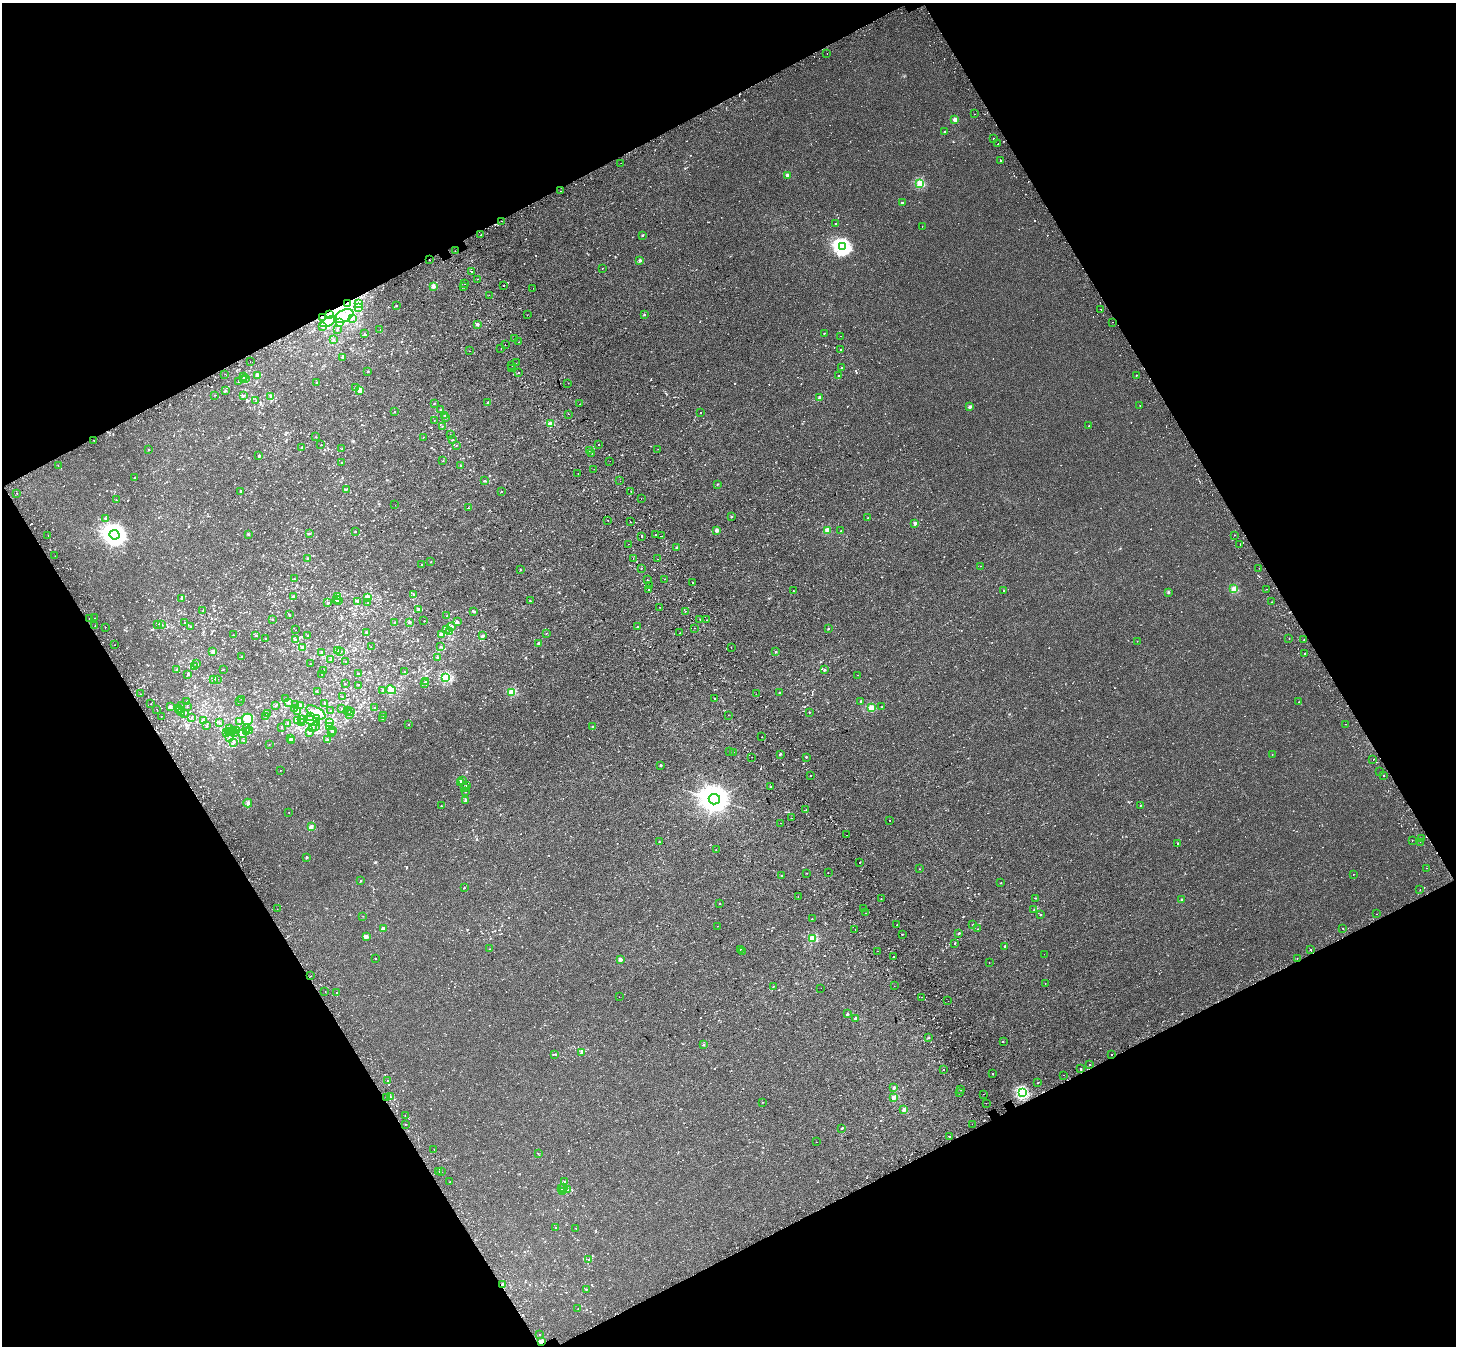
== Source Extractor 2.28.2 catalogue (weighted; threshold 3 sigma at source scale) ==
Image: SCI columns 92-5906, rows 260-5634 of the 5984 x 5853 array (HDU 1 of 3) = the unmasked area's bounding box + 8 px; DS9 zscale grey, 4 x 4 block average (1 PNG px = mean of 4 x 4 image px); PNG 1458 x 1348 px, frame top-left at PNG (2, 3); each listed source drawn as its Kron ellipse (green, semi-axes under 4 px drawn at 4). Shown black and unused: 46% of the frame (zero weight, under 2 of 3 exposures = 5% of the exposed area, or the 3 px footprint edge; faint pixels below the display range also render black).
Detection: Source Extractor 2.28.2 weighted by HDU 2 'WHT'. Background 0.00134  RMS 0.0026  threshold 0.0118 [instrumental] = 3 sigma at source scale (4.5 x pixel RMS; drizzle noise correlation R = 1.50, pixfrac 1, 0.0396/0.0396 arcsec/px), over >= 5 px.
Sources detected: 1669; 2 too faint to see at this stretch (4 x 4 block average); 28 inside a brighter object's white glare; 72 cosmic-ray / hot-pixel residue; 1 long thin detection or spike segment (spike, bleed or trail) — neither listed nor drawn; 53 coinciding with a brighter row at this scale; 32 inside a brighter listed object's ellipse — not listed separately; of the other 1481, all 500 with FLUX_AUTO >= 0.733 (the completeness limit of this list) listed and drawn (981 fainter detections not listed), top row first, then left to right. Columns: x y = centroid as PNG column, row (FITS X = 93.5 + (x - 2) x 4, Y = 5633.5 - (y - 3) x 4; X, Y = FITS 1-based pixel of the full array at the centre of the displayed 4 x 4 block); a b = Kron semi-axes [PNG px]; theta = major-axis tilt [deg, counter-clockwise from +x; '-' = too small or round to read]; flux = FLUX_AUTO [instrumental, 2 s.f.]
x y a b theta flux
827 53 2 2 - 1.4
974 114 2 2 - 0.75
955 119 2 2 - 25
945 132 2 2 - 4.6
993 138 2 2 - 0.75
998 144 2 2 - 2.4
1000 160 2 2 - 1.4
621 163 2 2 - 1.7
788 175 2 2 - 21
920 183 2 2 - 85
560 191 2 2 - 1.1
902 203 2 2 - 7.4
502 221 2 2 - 4.1
836 223 2 2 - 1
922 226 2 2 - 1.6
481 235 2 2 - 5.4
642 235 2 2 - 3.2
842 247 3 3 - 430
455 251 2 2 - 2
429 259 2 2 - 4
640 260 2 2 - 9.9
603 268 2 2 - 110
471 271 2 2 - 3.4
477 279 2 2 - 0.86
465 284 2 2 - 2
433 286 2 2 - 18
504 286 2 2 - 1.3
464 287 2 2 - 3.4
533 288 2 2 - 1.4
489 295 2 2 - 2.1
348 303 3 3 - 3.6
358 304 3 3 - 2.7
396 306 2 2 - 1.4
359 308 2 2 - 0.8
1101 309 2 2 - 2.1
329 314 2 2 - 1.5
644 314 2 2 - 3.7
527 315 2 2 - 1.1
344 316 10 6 26 30
322 317 2 2 - 1.4
353 319 3 2 - 1.7
329 322 9 3 28 9.5
1113 322 2 2 - 0.75
340 323 2 2 - 1.2
477 324 2 2 - 11
323 327 2 2 - 1.3
380 329 2 2 - 2.1
337 330 2 2 - 1.9
824 333 2 2 - 1.6
364 334 2 2 - 0.95
841 336 2 2 - 2.1
514 339 2 2 - 0.79
333 340 2 2 - 3.4
518 342 2 2 - 3.7
505 345 2 2 - 2
501 349 2 2 - 1.1
840 350 2 2 - 2.2
470 351 2 2 - 0.81
342 357 2 2 - 2.4
250 361 2 2 - 2.1
516 363 2 2 - 2.6
512 366 2 2 - 1.4
841 368 2 2 - 0.78
512 369 2 2 - 3.7
368 371 2 2 - 1
518 373 2 2 - 2.7
225 374 2 2 - 2
1136 375 2 2 - 1.4
258 376 2 2 - 22
839 376 2 2 - 1.2
244 377 3 2 - 2
246 378 2 2 - 1.4
243 379 3 2 - 1.6
239 381 2 2 - 2.4
317 382 2 2 - 0.81
568 383 2 2 - 0.78
356 387 2 2 - 0.98
360 390 2 2 - 32
225 391 2 2 - 1.8
215 395 2 2 - 0.73
243 396 2 2 - 0.76
271 397 3 2 - 2.1
820 398 2 2 - 16
256 401 2 2 - 0.78
488 402 2 2 - 2.8
434 404 2 2 - 0.8
580 404 2 2 - 1.4
1140 405 2 2 - 0.93
970 407 2 2 - 10
441 410 2 2 - 1.3
394 412 2 2 - 1.4
700 412 2 2 - 2.3
569 414 2 2 - 0.82
445 415 2 2 - 0.98
446 418 2 2 - 1.5
434 420 2 2 - 1.1
551 424 2 2 - 47
442 426 2 2 - 0.75
1089 426 2 2 - 2
450 435 2 2 - 0.76
315 437 2 2 - 0.8
423 437 2 2 - 0.75
94 440 2 2 - 2.6
453 440 2 2 - 1.6
321 445 2 2 - 1.1
456 445 2 2 - 0.77
599 445 2 2 - 3.3
302 447 2 2 - 1.3
342 449 2 2 - 0.99
658 449 2 2 - 0.89
148 450 2 2 - 0.78
589 451 2 2 - 2.1
592 453 2 2 - 4.1
259 456 2 2 - 9.2
443 461 2 2 - 0.98
610 461 2 2 - 1.3
342 463 2 2 - 1.3
58 465 2 2 - 2.5
460 465 2 2 - 1.4
594 469 2 2 - 0.85
578 474 2 2 - 4
135 478 2 2 - 2.3
485 481 2 2 - 0.98
620 481 2 2 - 1.1
717 484 2 2 - 1
346 489 2 2 - 1
241 491 2 2 - 4.5
501 491 2 2 - 0.99
631 492 2 2 - 1.3
17 493 2 2 - 0.78
641 498 2 2 - 1.3
116 500 2 2 - 1.1
395 505 2 2 - 0.79
468 508 2 2 - 1.7
731 517 2 2 - 2.7
106 518 2 2 - 1
868 518 2 2 - 2.6
608 520 2 2 - 4.2
630 522 2 2 - 2.8
915 523 2 2 - 13
717 530 2 2 - 13
827 530 2 2 - 33
355 531 2 2 - 1.2
841 531 2 2 - 2.9
248 534 2 2 - 1
310 534 2 2 - 0.74
655 534 2 2 - 0.97
48 535 2 2 - 1.7
114 535 5 4 - 1600
1234 535 2 2 - 2.4
641 536 2 2 - 1.1
661 536 2 2 - 3.3
628 544 2 2 - 2.1
1240 545 2 2 - 1.2
677 548 2 2 - 1.6
55 556 2 2 - 2
307 558 2 2 - 0.84
633 558 2 2 - 1.9
657 559 2 2 - 1
431 562 2 2 - 0.79
422 564 2 2 - 0.76
981 566 2 2 - 1.4
641 568 2 2 - 0.94
1259 568 2 2 - 1.2
520 570 2 2 - 1.3
294 579 3 2 - 0.84
647 579 2 2 - 18
665 579 2 2 - 2.1
692 583 2 2 - 4.2
649 586 2 2 - 2.1
1234 589 2 2 - 54
1266 589 2 2 - 1.8
649 590 2 2 - 2.8
793 591 2 2 - 0.8
1004 591 2 2 - 0.75
1168 592 2 2 - 3.7
414 595 2 2 - 0.89
293 596 2 2 - 1.5
338 596 3 3 - 3.6
368 597 4 3 - 4
182 598 2 2 - 2.5
337 599 2 2 - 21
339 600 2 2 - 0.92
530 601 2 2 - 1.4
357 602 2 2 - 1.2
1272 602 2 2 - 2.4
328 603 3 2 - 1.7
368 603 2 2 - 0.77
659 607 2 2 - 1.1
418 609 3 2 - 2.2
203 611 2 2 - 1.2
474 611 2 2 - 1.7
685 611 2 2 - 0.99
289 615 2 2 - 1.1
447 616 2 2 - 1.5
95 618 2 2 - 16
89 619 2 2 - 1.3
272 619 2 2 - 2.1
700 619 2 2 - 1.2
707 620 2 2 - 1.3
424 621 2 2 - 0.85
185 622 2 2 - 0.91
394 622 2 2 - 0.84
409 622 2 2 - 2.2
457 622 3 3 - 2.7
162 624 2 2 - 0.77
95 625 2 2 - 2
157 625 2 2 - 0.97
637 626 2 2 - 1.4
105 627 2 2 - 0.75
191 627 2 2 - 5.7
452 627 2 2 - 1.3
695 628 2 2 - 2.4
446 629 2 2 - 1.2
828 629 2 2 - 4.4
296 630 2 2 - 1.5
450 631 2 2 - 1.5
366 632 2 2 - 0.96
546 633 2 2 - 0.93
679 633 2 2 - 1.6
441 634 4 2 - 2.4
233 635 2 2 - 0.96
256 636 2 2 - 0.8
307 636 2 2 - 0.83
482 636 3 2 - 3
1289 638 2 2 - 2.1
266 639 2 2 - 1.6
295 640 4 2 - 2.1
1304 640 2 2 - 0.78
1137 641 2 2 - 1.5
539 643 2 2 - 9.6
115 645 2 2 - 2
441 646 2 2 - 1.5
303 647 2 2 - 14
371 647 2 2 - 0.76
731 647 2 2 - 1.8
337 651 3 2 - 0.84
213 652 2 2 - 20
322 652 2 2 - 1.8
340 652 2 2 - 1.3
776 652 2 2 - 0.89
1305 653 2 2 - 2.5
241 656 2 2 - 1.6
437 657 2 2 - 0.82
331 659 2 2 - 2.4
346 662 2 2 - 0.74
196 664 2 2 - 3.5
311 664 2 2 - 0.75
195 666 2 2 - 0.78
223 669 2 2 - 1.3
176 670 2 2 - 0.94
824 670 2 2 - 2.8
324 671 4 2 - 1.1
404 672 2 2 - 0.86
358 673 2 2 - 1.5
322 674 2 2 - 1.4
187 675 3 2 - 1.6
857 675 2 2 - 0.78
446 678 2 2 - 130
214 679 2 2 - 2.7
217 679 2 2 - 0.92
426 682 2 2 - 2.3
424 683 2 2 - 1.1
345 684 2 2 - 0.74
358 685 2 2 - 0.8
383 690 2 2 - 1.2
391 690 5 4 - 6.1
317 692 2 2 - 1.1
512 692 2 2 - 62
779 693 2 2 - 2.9
141 694 2 2 - 3.2
756 694 2 2 - 1.8
342 697 2 2 - 0.9
285 698 2 2 - 0.81
715 698 2 2 - 1.5
242 699 2 2 - 0.9
861 701 2 2 - 3.8
186 702 2 2 - 2.1
240 702 2 2 - 0.85
1299 702 2 2 - 0.78
288 703 3 2 - 1.2
324 703 2 2 - 1.5
151 704 2 2 - 0.99
295 705 3 2 - 1.6
301 705 2 2 - 4.8
182 706 2 2 - 0.87
275 706 2 2 - 1.3
170 707 2 2 - 9.3
187 707 2 2 - 0.84
882 707 2 2 - 0.74
294 708 2 2 - 0.92
375 708 2 2 - 0.81
871 708 2 2 - 47
157 709 2 2 - 1.1
178 709 2 2 - 1.9
342 709 2 2 - 1.2
347 710 2 2 - 0.86
180 711 2 2 - 1.1
297 711 3 2 - 1.2
330 711 2 2 - 1.3
316 712 10 5 -29 13
350 712 2 2 - 0.94
809 712 2 2 - 1.3
181 713 2 2 - 1.3
185 713 2 2 - 0.78
267 713 2 2 - 1.1
350 715 2 2 - 0.94
728 715 2 2 - 2.1
161 716 2 2 - 15
266 716 2 2 - 0.89
311 716 2 2 - 2.3
384 716 2 2 - 1.3
192 717 2 2 - 0.88
247 719 6 5 - 9.8
301 719 3 2 - 1.9
316 719 4 3 - 5.3
382 719 2 2 - 1.4
203 721 3 2 - 1.6
297 721 4 3 - 3.5
312 721 8 4 -20 6.6
219 722 2 2 - 1.8
239 722 2 2 - 0.79
301 722 2 2 - 1.2
287 723 2 2 - 1.5
330 723 3 2 - 1.7
409 724 2 2 - 0.77
1346 724 2 2 - 0.78
207 726 2 2 - 0.77
282 727 2 2 - 0.78
312 727 3 2 - 1.8
316 727 2 2 - 1.3
329 727 3 2 - 5.6
593 727 2 2 - 5.9
229 728 2 2 - 0.74
247 728 2 2 - 0.78
233 730 2 2 - 4
236 730 3 2 - 1.5
332 730 2 2 - 1.2
246 731 2 2 - 1.8
249 731 3 2 - 0.8
229 732 2 2 - 1.1
231 732 2 2 - 1.6
227 733 2 2 - 1.4
235 733 2 2 - 1.2
242 733 2 2 - 3.4
309 733 2 2 - 0.96
332 733 2 2 - 2.7
762 737 2 2 - 0.87
229 738 2 2 - 0.94
290 738 2 2 - 1.3
328 740 2 2 - 0.88
243 741 2 2 - 1.1
291 741 3 2 - 1.5
234 742 2 2 - 1.2
269 744 2 2 - 1.1
730 751 2 2 - 2.4
733 752 2 2 - 1.7
780 754 2 2 - 4.7
1272 754 2 2 - 4.1
752 757 2 2 - 1.3
806 757 2 2 - 3.9
1373 760 2 2 - 1.1
660 765 2 2 - 3.4
280 770 2 2 - 2.7
1380 772 2 2 - 14
1384 775 2 2 - 2.2
810 776 2 2 - 3
462 781 2 2 - 2.9
461 783 3 2 - 2.3
466 785 2 2 - 0.93
771 787 2 2 - 2.2
465 788 2 2 - 1.2
465 792 2 2 - 0.95
714 799 5 5 - 2800
465 800 3 2 - 1.7
248 803 4 3 - 2.7
1141 805 2 2 - 0.79
441 806 2 2 - 1.2
806 810 2 2 - 3.7
289 812 2 2 - 2.1
792 818 2 2 - 1.8
890 820 2 2 - 1
780 823 2 2 - 0.86
311 827 2 2 - 21
847 835 2 2 - 0.74
1422 839 2 2 - 1.2
1412 840 2 2 - 2.2
659 842 2 2 - 1
1420 842 2 2 - 1.5
1178 843 2 2 - 1.7
716 850 2 2 - 0.79
306 857 2 2 - 5.2
860 863 2 2 - 0.74
1426 868 2 2 - 2.4
919 869 2 2 - 1.7
807 873 2 2 - 0.87
828 873 2 2 - 1.5
1353 874 2 2 - 1.2
782 876 2 2 - 0.77
361 881 2 2 - 2
1001 883 2 2 - 0.91
464 888 2 2 - 1.8
1420 890 2 2 - 1.1
798 897 2 2 - 1.4
1036 898 2 2 - 0.89
881 899 2 2 - 1.9
1182 900 2 2 - 8.6
720 903 2 2 - 1.5
277 909 2 2 - 1.5
863 909 2 2 - 1.6
1034 910 2 2 - 1.3
865 913 2 2 - 1.3
1376 914 2 2 - 1.7
1040 915 2 2 - 1.7
363 916 2 2 - 0.78
812 919 2 2 - 0.91
897 925 2 2 - 1.8
973 925 2 2 - 1.3
717 926 2 2 - 2
383 928 2 2 - 12
1343 928 2 2 - 2.4
855 929 2 2 - 2
978 929 2 2 - 0.76
959 933 2 2 - 2.8
902 934 2 2 - 1.9
366 936 3 2 - 4.9
813 938 2 2 - 68
955 943 2 2 - 1
1005 946 2 2 - 3.9
490 949 2 2 - 0.75
740 949 2 2 - 0.9
1311 949 2 2 - 1.5
877 951 2 2 - 4.3
742 952 2 2 - 1.3
1044 954 2 2 - 0.75
894 956 2 2 - 2.4
375 958 2 2 - 1.3
1297 958 2 2 - 2.6
620 959 2 2 - 15
989 963 2 2 - 1.5
311 976 2 2 - 2.1
1045 983 2 2 - 0.75
773 986 2 2 - 0.91
894 986 2 2 - 0.8
821 988 2 2 - 0.93
325 992 2 2 - 0.89
336 993 2 2 - 1.1
619 997 2 2 - 2.3
922 997 2 2 - 0.83
948 1001 2 2 - 0.89
847 1014 2 2 - 3.1
855 1018 2 2 - 7.2
929 1038 2 2 - 1.3
1003 1041 2 2 - 1.1
703 1045 2 2 - 3.4
582 1053 3 2 - 1.4
555 1054 2 2 - 1.7
1111 1054 2 2 - 2.1
1089 1064 2 2 - 2.5
1080 1068 2 2 - 4.2
943 1070 2 2 - 1.9
992 1073 2 2 - 1.1
1064 1075 2 2 - 0.96
388 1081 2 2 - 1.9
1038 1083 2 2 - 1.3
894 1088 2 2 - 7.4
961 1090 2 2 - 1.3
960 1093 2 2 - 0.9
1022 1093 2 2 - 170
984 1094 2 2 - 7.5
390 1097 2 2 - 4.8
894 1097 2 2 - 20
386 1098 2 2 - 1.4
763 1102 2 2 - 0.85
986 1103 2 2 - 1.1
904 1109 2 2 - 14
405 1115 2 2 - 1.8
406 1124 2 2 - 1.2
972 1124 2 2 - 0.98
842 1128 2 2 - 2.8
949 1136 2 2 - 7
816 1142 2 2 - 18
434 1150 2 2 - 0.75
538 1153 2 2 - 0.75
439 1172 2 2 - 1.7
441 1172 2 2 - 0.88
565 1181 2 2 - 1.3
450 1182 2 2 - 3.1
564 1188 2 2 - 1.2
562 1189 2 2 - 0.9
567 1190 2 2 - 0.99
562 1191 2 2 - 1.1
555 1228 2 2 - 1.4
576 1228 2 2 - 0.8
589 1259 2 2 - 0.86
503 1284 2 2 - 6.1
586 1289 2 2 - 1.5
578 1309 2 2 - 0.74
540 1334 2 2 - 1.5
541 1341 2 2 - 33
Overlapping masked pixels (flux is a lower limit): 4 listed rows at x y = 429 259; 348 303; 503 1284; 541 1341
Diffuse or blended objects may show on this block-average render without a row.